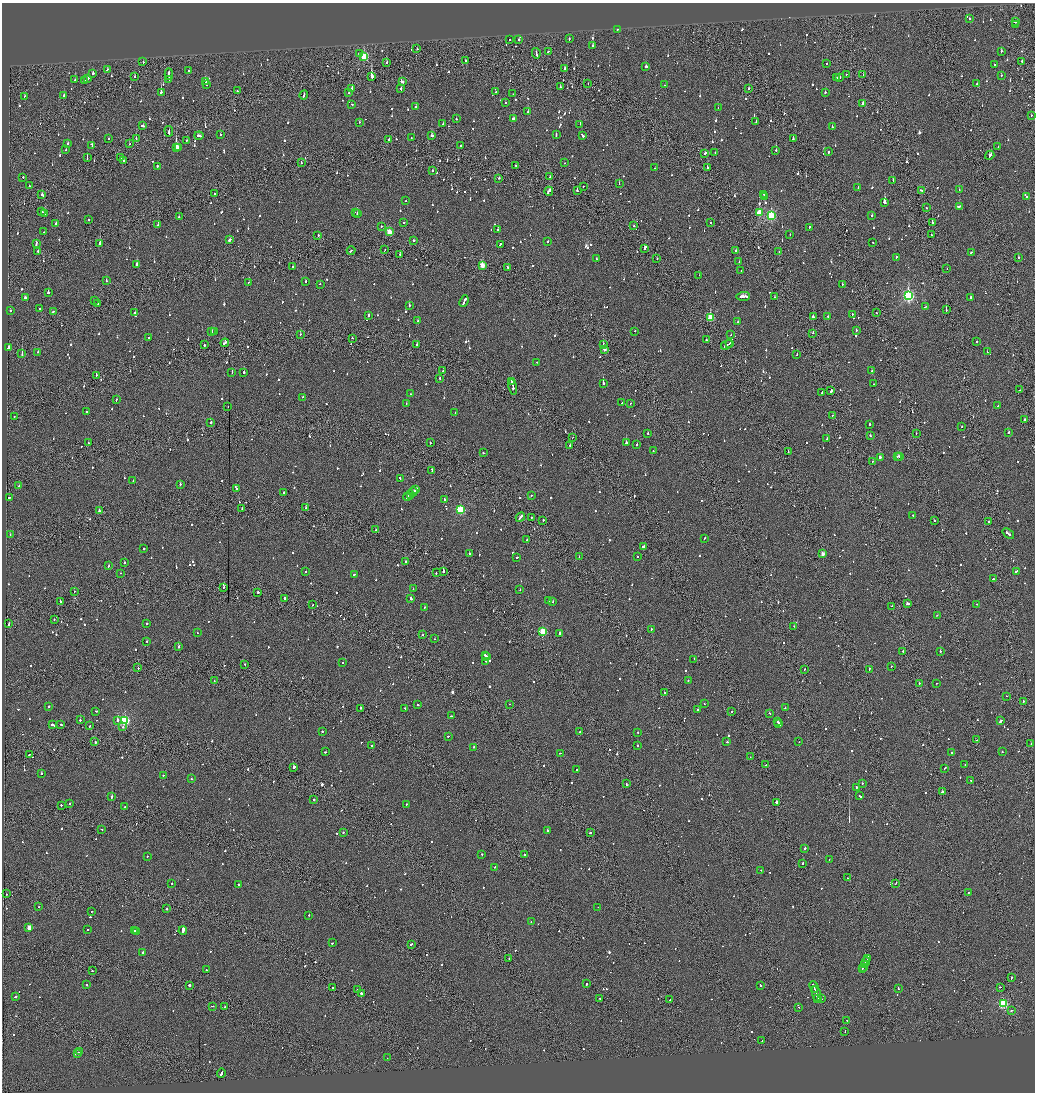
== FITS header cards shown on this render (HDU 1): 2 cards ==
NAXIS1  =                 2065
NAXIS2  =                 2180

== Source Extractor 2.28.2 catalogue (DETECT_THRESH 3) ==
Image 2065 x 2180 px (HDU 1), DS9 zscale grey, zoomed out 1/2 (1 PNG px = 2 x 2 image px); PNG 1037 x 1094 px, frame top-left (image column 1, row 2179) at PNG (2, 3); each listed source drawn as its Kron ellipse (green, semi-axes under 4 px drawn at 4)
Background -0.0744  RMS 0.063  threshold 0.188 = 3 sigma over >= 5 px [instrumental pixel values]
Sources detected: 1382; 98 cannot appear on this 1/2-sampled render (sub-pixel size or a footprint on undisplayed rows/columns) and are neither listed nor drawn; of the other 1284, the 500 brightest by FLUX_AUTO listed and drawn (784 fainter detections omitted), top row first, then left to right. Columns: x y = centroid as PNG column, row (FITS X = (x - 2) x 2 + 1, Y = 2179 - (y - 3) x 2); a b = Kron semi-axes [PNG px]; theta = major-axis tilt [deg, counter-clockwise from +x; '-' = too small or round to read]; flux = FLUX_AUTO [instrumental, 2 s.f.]
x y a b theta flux
969 19 2 2 - 63
1015 21 4 2 - 110
1016 24 2 2 - 56
617 29 2 2 - 53
510 39 2 2 - 100
569 39 2 2 - 99
519 40 2 2 - 85
593 45 2 2 - 250
417 49 2 2 - 86
548 51 2 2 - 98
1001 51 2 2 - 58
359 53 2 2 - 120
536 53 5 2 - 150
364 57 3 3 - 910
465 61 2 1 - 490
1022 61 2 2 - 89
143 62 2 2 - 92
387 62 2 2 - 86
826 63 2 2 - 62
994 65 2 2 - 73
646 66 2 2 - 200
565 69 2 2 - 63
107 70 2 2 - 62
188 71 2 2 - 77
93 73 2 2 - 290
169 74 6 2 -87 240
846 74 2 1 - 69
863 75 2 1 - 110
1001 75 2 2 - 78
135 76 3 2 - 78
372 77 2 2 - 1900
839 77 3 2 - 100
837 78 2 1 - 83
88 79 3 2 - 110
169 79 4 1 - 150
75 80 2 2 - 130
84 80 2 2 - 66
206 81 2 2 - 51
402 82 3 2 - 250
588 83 2 1 - 50
207 84 2 2 - 85
977 84 2 2 - 110
665 85 2 2 - 55
560 87 2 2 - 110
352 88 2 2 - 51
401 89 2 2 - 96
749 89 2 2 - 94
237 91 2 1 - 56
161 92 2 2 - 800
496 92 3 2 - 84
825 92 2 2 - 79
348 93 2 2 - 84
513 94 2 1 - 130
304 95 5 2 - 120
24 96 2 2 - 58
64 96 2 2 - 56
505 103 2 2 - 82
863 103 2 2 - 100
352 104 2 2 - 72
415 107 2 2 - 87
718 108 2 2 - 50
528 112 2 2 - 63
1031 115 2 1 - 61
456 119 2 2 - 55
513 119 3 2 - 420
359 122 2 2 - 58
756 122 2 1 - 92
443 124 2 2 - 86
580 124 2 2 - 170
143 126 3 2 - 130
832 127 2 2 - 57
169 131 5 1 - 220
556 134 4 2 - 160
220 135 2 2 - 83
582 135 3 2 - 400
199 136 4 2 - 200
431 136 3 2 - 360
136 138 2 1 - 53
411 138 2 2 - 56
109 139 2 2 - 60
389 139 3 2 - 260
793 139 2 1 - 140
187 140 2 2 - 63
68 143 2 2 - 95
129 144 2 1 - 68
92 145 3 2 - 140
460 146 2 2 - 520
176 147 3 2 - 14000
178 147 2 1 - 370
998 147 2 1 - 55
66 150 2 2 - 61
776 150 2 2 - 230
715 152 2 1 - 110
828 152 2 2 - 320
705 153 3 2 - 140
990 155 5 2 - 200
87 158 2 1 - 110
120 158 2 2 - 50
124 161 2 2 - 58
301 162 2 1 - 77
565 163 2 1 - 80
157 166 2 2 - 130
516 166 2 1 - 96
707 167 3 1 - 140
654 168 2 2 - 51
432 171 2 2 - 59
23 177 2 2 - 130
550 177 2 2 - 110
499 178 2 2 - 76
893 180 2 1 - 140
619 183 2 1 - 74
29 186 2 1 - 57
583 186 2 1 - 53
858 188 3 2 - 150
921 190 2 2 - 98
959 190 2 2 - 130
549 191 4 2 - 290
577 191 2 1 - 270
214 194 2 1 - 200
764 194 2 2 - 75
42 195 3 2 - 210
765 197 2 2 - 71
1026 197 2 2 - 82
406 201 2 1 - 64
885 202 3 2 - 1200
959 206 3 2 - 150
926 208 2 1 - 53
42 212 2 2 - 220
355 212 2 1 - 87
759 212 3 3 - 290
44 213 2 2 - 160
357 214 2 2 - 290
771 216 4 3 - 1300
872 216 2 2 - 63
179 217 2 2 - 69
88 220 2 2 - 56
56 223 2 2 - 140
404 223 2 2 - 50
710 223 2 2 - 180
932 223 2 2 - 350
158 225 2 2 - 230
381 226 2 2 - 52
634 226 2 2 - 110
809 227 2 2 - 50
498 230 2 2 - 120
44 232 2 1 - 51
389 232 3 3 - 330
790 235 2 2 - 62
931 235 2 2 - 55
318 236 2 2 - 75
230 240 3 2 - 190
414 240 2 2 - 310
547 242 2 2 - 69
873 243 2 2 - 65
36 244 3 2 - 140
100 244 2 2 - 540
500 244 3 2 - 100
644 249 2 2 - 200
385 250 2 1 - 140
736 250 2 2 - 57
38 251 2 2 - 53
351 251 4 2 - 140
779 252 2 2 - 100
971 253 3 2 - 73
400 254 2 1 - 58
896 257 2 2 - 92
1019 257 2 2 - 89
596 259 2 2 - 55
657 259 2 1 - 77
739 262 2 1 - 50
137 264 2 2 - 180
482 265 3 2 - 270
293 267 2 2 - 69
508 268 3 2 - 92
947 269 2 1 - 54
741 270 2 1 - 200
699 275 2 1 - 120
106 280 2 2 - 54
305 281 2 2 - 130
249 282 3 1 - 310
320 284 2 2 - 120
842 285 2 2 - 73
48 293 2 2 - 320
743 296 7 2 3 300
908 296 4 3 - 2000
775 297 2 2 - 54
971 297 2 2 - 130
25 298 2 2 - 97
94 300 2 1 - 78
464 301 6 2 66 260
98 304 2 1 - 78
409 306 2 2 - 180
925 307 3 1 - 67
39 309 2 2 - 56
946 310 2 1 - 160
10 311 2 2 - 62
53 311 2 2 - 60
135 312 2 2 - 50
877 313 2 1 - 54
852 314 2 2 - 56
368 315 3 2 - 97
813 316 2 2 - 97
828 316 2 2 - 83
710 318 3 3 - 510
418 321 2 2 - 85
738 322 2 2 - 63
856 330 2 2 - 57
212 331 2 2 - 160
635 331 2 2 - 63
214 332 2 1 - 73
813 333 2 1 - 140
300 334 2 2 - 89
731 334 2 1 - 89
148 337 2 2 - 61
352 338 2 2 - 95
706 340 2 1 - 760
977 341 2 2 - 160
225 343 4 2 - 170
729 343 3 1 - 120
603 344 2 2 - 130
204 345 2 2 - 82
417 345 2 2 - 130
727 345 6 2 33 320
8 347 3 2 - 520
604 349 2 2 - 63
38 352 2 2 - 65
987 352 2 2 - 130
22 354 2 1 - 220
797 354 2 2 - 53
537 362 2 2 - 67
443 371 2 2 - 71
872 371 2 2 - 57
232 373 2 2 - 160
243 373 2 2 - 130
96 375 2 1 - 81
440 379 2 2 - 53
511 382 3 1 - 240
603 383 2 2 - 380
873 384 2 1 - 69
513 387 7 2 -79 720
1020 390 2 1 - 97
831 391 2 2 - 160
822 392 2 2 - 78
410 394 2 2 - 81
303 397 2 2 - 63
116 400 2 2 - 97
406 403 2 2 - 52
622 403 3 2 - 72
630 404 2 1 - 56
228 406 2 2 - 52
998 406 2 2 - 58
86 411 2 2 - 83
455 413 2 2 - 54
832 415 2 1 - 120
14 416 2 2 - 84
1024 420 2 2 - 200
211 422 2 2 - 120
870 424 2 2 - 290
962 427 2 2 - 55
1008 432 2 2 - 93
648 433 2 2 - 83
916 433 2 1 - 75
870 435 2 2 - 77
572 437 2 1 - 65
827 439 2 2 - 70
88 443 2 2 - 54
430 443 2 1 - 54
626 443 2 2 - 190
570 445 2 2 - 60
637 445 2 2 - 110
653 451 2 2 - 51
788 452 3 1 - 120
483 453 2 2 - 97
897 456 2 1 - 97
899 456 2 2 - 210
880 457 4 2 - 330
872 461 2 1 - 62
432 470 3 1 - 80
400 478 2 2 - 110
133 481 2 2 - 66
180 484 2 2 - 62
19 486 2 2 - 65
237 489 2 2 - 78
416 489 4 2 - 120
283 492 2 2 - 82
413 492 4 2 - 140
410 494 3 2 - 130
531 495 2 2 - 70
408 496 5 2 - 200
9 498 2 2 - 54
444 499 4 2 - 140
242 508 2 1 - 190
306 508 2 2 - 160
460 510 3 3 - 900
99 511 2 1 - 300
913 515 2 1 - 79
520 517 5 2 - 210
531 517 2 2 - 65
543 520 2 2 - 140
934 520 2 2 - 92
988 521 2 1 - 63
376 530 2 2 - 53
10 534 2 2 - 70
1008 534 7 2 -37 220
704 538 3 2 - 81
526 540 2 2 - 61
643 546 4 2 - 110
144 549 2 2 - 290
469 553 2 2 - 53
823 554 3 2 - 120
579 556 2 1 - 73
637 556 2 2 - 140
517 557 2 2 - 50
405 561 2 2 - 49
125 562 2 2 - 86
108 566 2 2 - 65
443 571 2 2 - 240
1017 571 4 2 - 120
306 572 2 2 - 51
120 573 2 1 - 76
436 573 2 2 - 69
354 575 2 1 - 65
993 579 2 2 - 95
224 587 3 2 - 62
413 589 2 2 - 59
520 590 2 2 - 53
74 591 2 2 - 110
258 592 2 2 - 82
284 598 2 2 - 310
411 598 3 2 - 210
549 600 2 2 - 67
60 602 3 2 - 230
553 602 2 2 - 63
907 603 3 2 - 120
977 604 2 2 - 49
312 605 2 1 - 75
891 606 2 1 - 88
424 607 2 2 - 51
937 615 2 1 - 55
54 620 2 2 - 51
147 623 2 2 - 54
9 624 2 2 - 130
794 626 2 2 - 55
651 630 3 2 - 180
543 632 3 3 - 680
197 633 2 1 - 84
560 633 3 2 - 240
423 635 2 2 - 59
435 639 2 1 - 83
147 641 2 2 - 77
178 647 2 2 - 260
903 651 2 2 - 160
940 651 2 2 - 290
485 655 2 2 - 97
486 657 2 2 - 91
694 659 2 2 - 160
486 661 2 2 - 61
343 663 2 2 - 57
244 664 2 2 - 57
891 666 2 1 - 50
138 668 2 1 - 150
805 669 2 1 - 58
869 669 3 2 - 68
688 680 2 2 - 67
214 681 2 2 - 71
919 683 2 2 - 87
937 683 2 1 - 110
664 693 2 1 - 170
1006 696 2 1 - 220
1023 701 2 2 - 150
509 704 2 2 - 70
704 704 2 2 - 53
418 705 2 2 - 73
49 706 2 2 - 51
361 708 2 2 - 98
405 708 2 2 - 56
785 708 2 2 - 130
698 710 2 2 - 1100
96 711 2 2 - 70
732 711 2 2 - 150
770 714 3 2 - 100
451 716 2 2 - 280
80 720 2 2 - 260
117 720 2 2 - 290
124 720 3 3 - 1400
777 721 4 2 - 370
1001 721 3 2 - 230
779 723 3 2 - 380
61 724 2 2 - 70
52 725 3 2 - 150
89 726 2 2 - 60
123 727 2 2 - 63
322 731 2 2 - 74
579 732 2 1 - 270
638 732 2 2 - 55
448 736 2 1 - 88
977 740 2 1 - 170
95 742 2 2 - 100
727 742 2 2 - 74
799 742 2 1 - 55
1031 743 2 1 - 50
372 746 2 2 - 180
637 746 2 2 - 57
474 747 2 2 - 82
326 752 3 2 - 110
1002 752 2 2 - 72
560 753 2 2 - 64
951 753 2 2 - 93
29 755 2 2 - 57
750 757 2 2 - 66
965 764 2 2 - 78
766 765 2 1 - 68
294 767 3 2 - 440
944 768 3 1 - 93
576 770 2 2 - 70
41 774 2 2 - 210
163 775 2 2 - 49
191 779 2 1 - 68
971 780 2 2 - 64
862 783 2 2 - 150
626 784 3 1 - 110
856 787 2 2 - 210
942 792 3 2 - 290
860 796 3 2 - 120
112 797 2 2 - 290
314 800 2 2 - 55
777 802 2 1 - 2100
69 803 2 2 - 51
406 804 2 2 - 66
61 805 2 2 - 110
125 807 2 2 - 110
102 829 2 1 - 89
547 830 2 2 - 1500
343 832 2 2 - 62
590 833 2 2 - 120
805 848 2 2 - 400
482 854 2 2 - 69
524 855 2 2 - 200
147 856 2 2 - 62
829 859 2 1 - 51
802 863 2 2 - 300
494 867 2 2 - 52
761 870 2 2 - 66
847 878 2 1 - 52
172 883 2 2 - 72
896 883 3 2 - 78
238 884 2 2 - 94
968 893 3 2 - 66
6 894 2 2 - 73
39 907 2 1 - 52
598 907 2 1 - 91
167 909 2 2 - 57
92 911 2 2 - 49
309 915 2 2 - 60
531 921 2 2 - 55
29 928 3 2 - 160
87 929 2 2 - 58
134 931 2 2 - 51
137 931 2 2 - 92
183 931 4 2 - 770
332 943 2 2 - 78
411 944 3 2 - 70
143 952 2 2 - 170
509 958 2 1 - 71
868 958 4 1 - 150
866 962 5 1 - 170
864 965 3 2 - 110
863 967 3 1 - 100
206 969 2 2 - 73
862 969 3 2 - 150
92 971 2 2 - 84
1011 978 3 2 - 90
586 984 2 2 - 230
87 985 2 2 - 65
189 985 2 2 - 250
761 985 3 2 - 82
333 987 2 2 - 100
814 987 6 2 -67 290
1000 987 2 1 - 56
898 988 3 2 - 88
357 990 2 1 - 67
361 993 2 2 - 820
816 994 8 2 -74 450
15 997 3 2 - 110
600 998 2 1 - 69
817 999 3 1 - 160
822 999 2 1 - 63
670 1000 2 1 - 70
1003 1004 3 3 - 1200
213 1006 3 1 - 52
225 1007 2 2 - 56
799 1007 2 2 - 58
1012 1010 3 2 - 72
847 1021 2 2 - 66
845 1031 2 2 - 68
762 1041 2 1 - 98
80 1052 3 2 - 230
77 1053 4 2 - 210
387 1058 2 1 - 75
221 1073 4 2 - 290
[784 fainter detections neither listed nor drawn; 98 sub-pixel or undisplayed-footprint detections neither listed nor drawn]